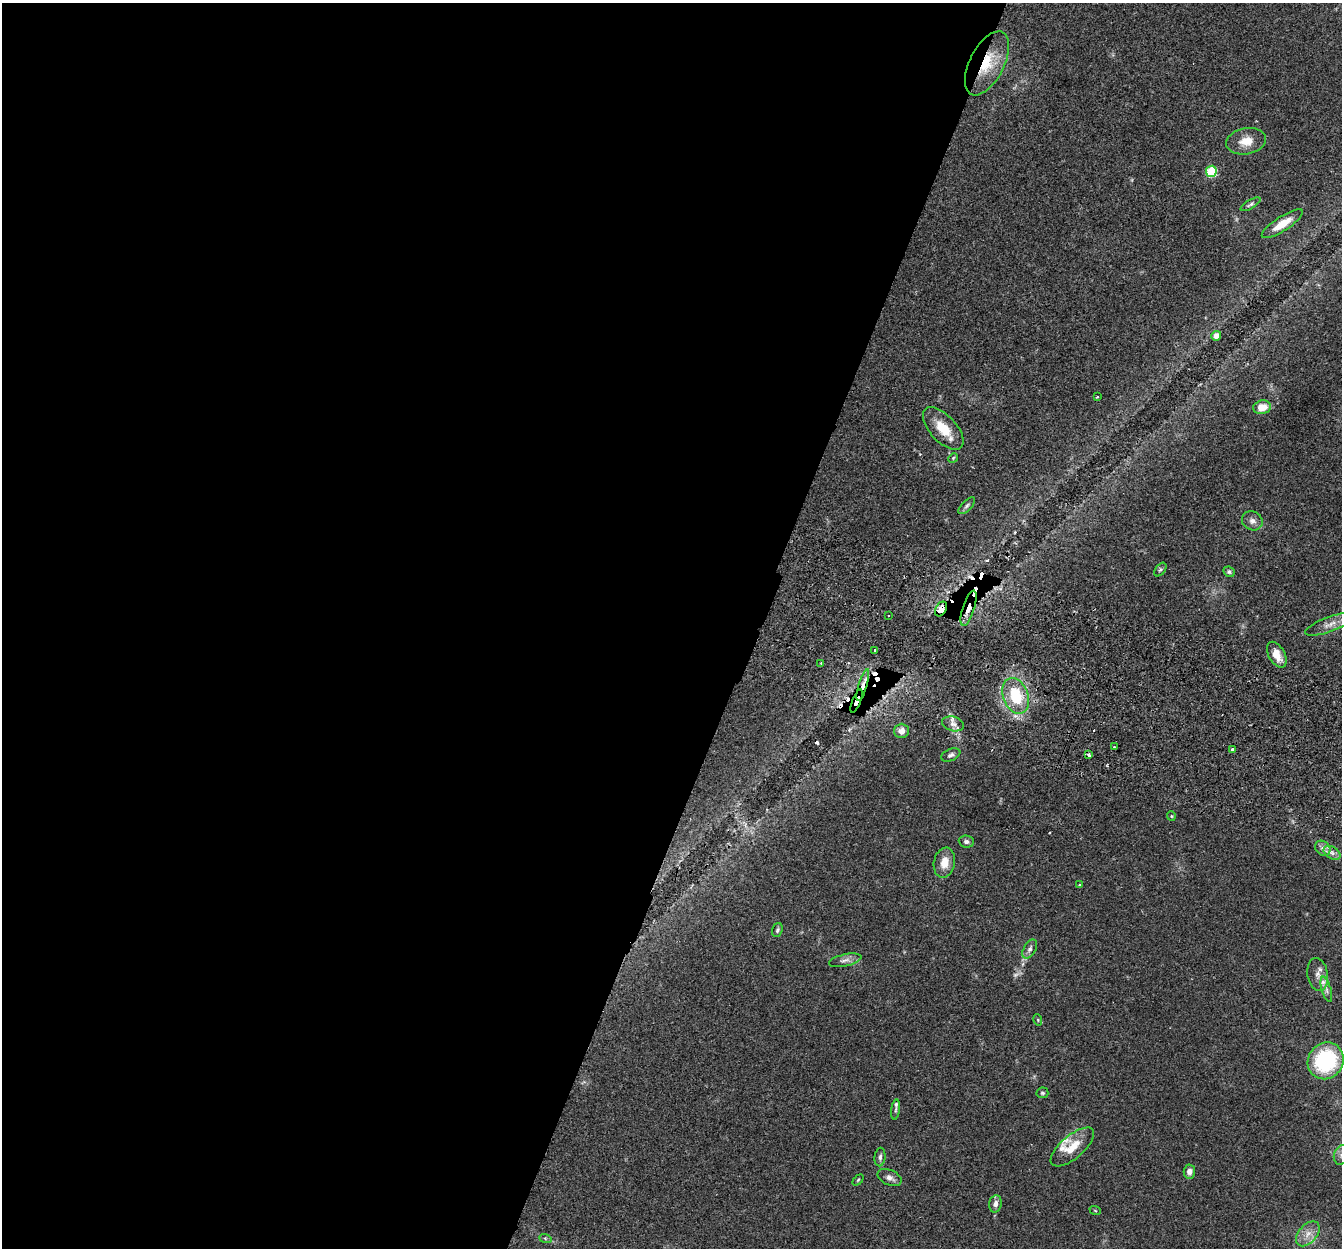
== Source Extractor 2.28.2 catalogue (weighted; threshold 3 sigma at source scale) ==
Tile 5 of 4 x 4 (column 1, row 2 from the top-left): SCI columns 24-1363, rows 2682-3927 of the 5411 x 5490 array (HDU 1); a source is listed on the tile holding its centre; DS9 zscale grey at full resolution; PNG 1344 x 1250 px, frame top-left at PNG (2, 3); each listed source drawn as its Kron ellipse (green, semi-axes under 4 px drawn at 4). Shown black and unused: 57% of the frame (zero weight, under 2 of 3 exposures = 3% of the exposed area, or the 3 px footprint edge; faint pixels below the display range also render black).
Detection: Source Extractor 2.28.2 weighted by HDU 2 'WHT'; one run over the whole footprint, this tile lists its part. Background 0.0645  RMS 0.0082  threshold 0.0369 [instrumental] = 3 sigma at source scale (4.5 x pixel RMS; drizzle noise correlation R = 1.50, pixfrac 1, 0.05/0.05 arcsec/px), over >= 5 px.
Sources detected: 70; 1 too faint to see at this stretch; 9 cosmic-ray / hot-pixel residue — neither listed nor drawn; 5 inside a brighter listed object's ellipse — not listed separately; the other 55 listed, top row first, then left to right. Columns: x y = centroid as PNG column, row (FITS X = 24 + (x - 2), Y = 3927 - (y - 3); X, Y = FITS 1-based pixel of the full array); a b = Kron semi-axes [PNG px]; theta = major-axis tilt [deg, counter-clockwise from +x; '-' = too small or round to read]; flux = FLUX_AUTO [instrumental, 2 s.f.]
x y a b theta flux
987 63 35 17 63 32
1246 141 20 13 11 12
1211 171 5 5 - 55
1251 204 11 4 30 1.9
1282 224 24 7 33 13
1216 336 5 4 - 5
1097 397 3 2 - 0.67
1262 407 9 6 11 12
943 429 26 13 -47 20
953 458 5 4 - 1
967 506 10 5 45 1.9
1252 521 10 9 - 4.3
1160 570 8 4 52 1.4
1229 572 6 5 - 1.4
969 608 18 6 72 29
941 609 8 5 59 16
888 615 3 3 - 5.9
1330 624 26 7 20 8.9
875 650 3 3 - 1.3
1277 655 14 8 -61 9.1
821 664 4 3 - 0.77
863 685 16 4 73 12
1016 696 18 12 -69 34
857 701 12 2 68 23
953 724 11 7 -16 4.5
902 731 7 7 - 5.6
1114 747 3 3 - 0.97
1233 749 3 3 - 1.7
951 755 10 6 23 2.4
1089 755 4 3 - 5.6
1171 816 5 4 - 0.82
966 842 8 6 -5 2.3
1323 848 8 7 - 3.3
1332 853 9 6 -30 3.4
944 863 15 10 78 10
1080 885 3 3 - 0.9
777 930 7 5 71 1.6
1030 949 10 6 60 2.8
845 960 16 6 13 4.3
1318 975 17 10 -80 6.6
1326 989 13 5 -74 3
1038 1020 6 3 -73 0.86
1326 1061 19 17 52 75
1042 1093 6 5 - 1.3
896 1109 10 4 84 1.6
1072 1147 27 11 40 15
1341 1155 10 7 70 4.2
880 1157 9 5 84 2.3
1189 1172 7 6 - 4.1
890 1178 13 7 -25 4.1
858 1180 6 4 46 1
995 1204 9 6 79 3.8
1095 1210 6 3 -20 0.83
1308 1234 14 9 49 7.7
545 1238 6 4 -19 1.1
Overlapping masked pixels (flux is a lower limit): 5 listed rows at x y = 987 63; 969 608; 941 609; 863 685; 857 701
Isophote crosses this tile's border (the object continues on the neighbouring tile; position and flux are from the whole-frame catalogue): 2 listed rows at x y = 1330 624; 1341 1155